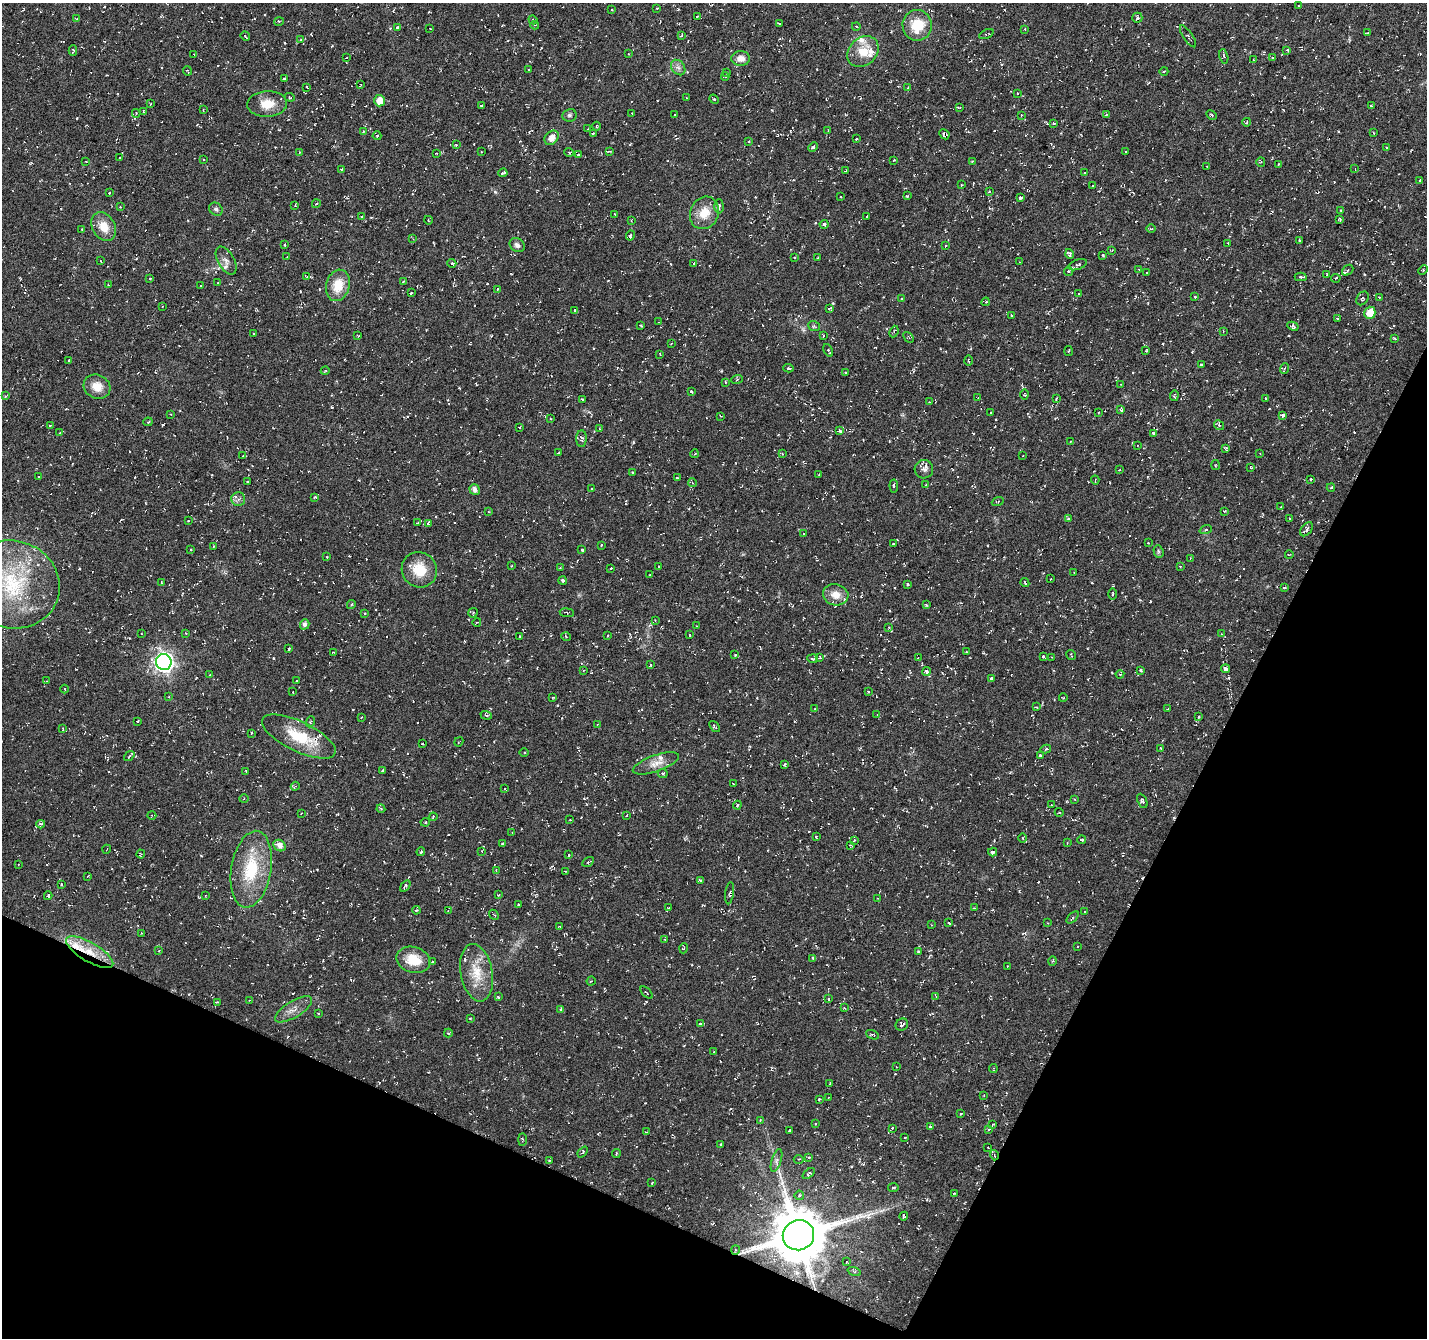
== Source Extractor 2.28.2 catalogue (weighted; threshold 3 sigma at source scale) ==
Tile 15 of 4 x 4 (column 3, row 4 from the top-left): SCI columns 2851-4275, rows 204-1539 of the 5707 x 5815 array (HDU 1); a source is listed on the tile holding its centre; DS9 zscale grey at full resolution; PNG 1429 x 1340 px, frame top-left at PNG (2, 3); each listed source drawn as its Kron ellipse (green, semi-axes under 4 px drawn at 4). Shown black and unused: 24% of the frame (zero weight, under 3 of 6 exposures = <1% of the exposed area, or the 3 px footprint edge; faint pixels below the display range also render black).
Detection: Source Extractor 2.28.2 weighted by HDU 2 'WHT'; one run over the whole footprint, this tile lists its part. Background -0.0234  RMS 0.0038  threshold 0.0154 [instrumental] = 3 sigma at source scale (4.09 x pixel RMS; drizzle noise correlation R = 1.36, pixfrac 0.8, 0.0396/0.0396 arcsec/px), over >= 5 px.
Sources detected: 590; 98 cosmic-ray / hot-pixel residue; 1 long thin detection or spike segment (spike, bleed or trail) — neither listed nor drawn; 9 inside a brighter listed object's ellipse — not listed separately; the other 482 listed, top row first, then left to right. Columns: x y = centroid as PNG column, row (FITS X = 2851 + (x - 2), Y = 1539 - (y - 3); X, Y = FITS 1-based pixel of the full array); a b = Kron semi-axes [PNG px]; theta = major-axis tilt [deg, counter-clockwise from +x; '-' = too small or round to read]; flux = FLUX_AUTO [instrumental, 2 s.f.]
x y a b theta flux
1298 6 3 2 - 0.23
657 8 3 2 - 0.23
612 9 3 2 - 0.28
697 16 3 2 - 0.33
1137 18 5 5 - 0.84
77 19 4 2 - 0.38
533 20 4 3 - 0.35
279 21 5 3 - 0.31
779 24 3 3 - 0.46
535 25 4 3 - 0.35
917 25 15 14 - 10
856 26 4 3 - 0.3
397 28 3 3 - 1
430 28 3 2 - 0.23
1025 29 2 2 - 0.26
1367 32 4 2 - 0.34
986 34 8 2 25 0.42
681 35 4 2 - 0.34
245 36 5 2 - 0.38
1188 36 13 4 -56 0.91
301 40 3 3 - 0.65
73 50 5 3 - 0.35
1287 50 4 3 - 0.49
863 52 17 13 43 6.3
628 54 2 2 - 0.24
194 55 3 2 - 0.26
1224 56 7 3 -77 0.64
347 57 3 2 - 0.26
741 58 9 7 -1 2.7
1272 58 4 4 - 0.37
1254 60 3 2 - 0.24
678 67 8 6 -53 1.3
529 70 3 3 - 0.49
187 71 5 2 - 0.32
1164 71 4 3 - 0.34
727 73 3 2 - 0.27
725 76 4 3 - 0.38
284 78 3 3 - 1.1
360 85 4 2 - 0.25
307 87 3 2 - 0.31
908 88 4 3 - 0.44
1017 93 3 3 - 0.36
290 97 5 3 - 0.41
686 98 3 2 - 0.21
714 99 5 4 - 0.35
380 101 6 5 - 4
150 104 4 2 - 0.22
267 104 20 13 3 6
481 105 3 3 - 0.51
1371 105 4 3 - 0.57
959 107 4 2 - 0.45
203 109 3 3 - 0.27
143 111 4 3 - 0.32
136 113 4 3 - 0.41
632 114 3 2 - 0.24
675 114 3 2 - 0.44
569 115 7 6 - 0.83
1021 115 3 3 - 0.27
1106 115 3 2 - 0.28
1212 115 5 3 - 0.41
1247 122 4 2 - 0.26
1054 123 3 2 - 0.5
596 126 4 3 - 0.29
588 129 4 2 - 0.32
363 131 3 3 - 0.26
828 131 3 2 - 0.31
593 133 3 2 - 0.26
1374 133 4 2 - 0.28
944 134 5 4 - 1.2
377 136 4 4 - 0.33
552 138 8 6 46 2.8
856 139 3 2 - 0.25
749 141 3 3 - 0.3
456 145 3 3 - 0.48
813 147 5 3 - 0.88
1387 148 3 2 - 0.42
610 151 4 3 - 0.3
481 152 2 2 - 0.28
569 152 5 3 - 0.3
1125 152 3 2 - 0.46
299 153 3 2 - 0.28
436 153 3 2 - 0.24
579 155 3 3 - 0.58
120 157 3 2 - 0.41
204 159 3 2 - 0.3
894 160 3 2 - 0.24
972 161 3 2 - 0.37
86 162 3 2 - 0.26
1261 162 4 4 - 0.38
1278 164 3 3 - 0.35
1207 167 3 2 - 0.28
342 169 4 2 - 0.36
1355 169 4 3 - 0.31
846 171 3 3 - 0.5
503 173 4 3 - 0.61
1085 173 3 3 - 0.45
1420 181 3 2 - 0.5
962 185 3 2 - 0.31
1093 186 3 3 - 0.72
989 191 4 3 - 0.38
109 193 3 2 - 0.22
840 196 3 2 - 0.33
908 196 3 2 - 0.44
1020 198 3 3 - 1.2
316 204 4 3 - 0.29
295 205 3 2 - 0.24
719 206 7 4 -89 0.9
120 207 2 2 - 0.2
216 209 7 6 - 0.82
1341 210 3 3 - 0.36
704 213 17 14 65 6.2
615 214 3 2 - 0.31
362 216 3 3 - 0.47
867 216 2 2 - 0.31
428 220 4 2 - 0.24
1340 220 3 3 - 0.55
631 221 4 3 - 0.29
824 224 4 3 - 0.71
104 227 15 11 -60 5.3
1151 229 5 3 - 0.35
82 230 3 2 - 0.28
630 236 5 3 - 0.78
413 239 4 3 - 0.29
1299 241 3 3 - 0.66
1228 243 2 2 - 0.26
284 245 3 2 - 0.43
517 245 8 6 -34 1.2
946 246 3 3 - 0.43
1111 250 3 2 - 0.27
1069 254 5 4 - 1.5
1103 255 3 2 - 0.28
287 256 2 2 - 0.2
795 257 3 3 - 0.29
818 258 3 2 - 0.47
100 261 3 2 - 0.23
226 261 15 8 -60 2.1
1020 262 2 2 - 0.31
452 263 4 4 - 0.48
693 263 3 3 - 0.59
1078 265 10 5 19 0.98
1139 270 3 3 - 0.33
1348 270 6 4 41 0.75
1423 270 5 3 - 0.33
1069 271 4 4 - 0.63
1147 273 3 3 - 0.46
1327 274 3 3 - 0.3
307 276 3 2 - 0.26
1301 277 6 3 1 0.7
1336 278 5 3 - 0.95
150 279 3 2 - 0.34
403 282 4 4 - 0.53
218 283 3 2 - 0.38
108 285 3 3 - 0.27
338 285 16 11 76 7.3
201 286 2 2 - 0.21
497 289 3 2 - 0.55
411 293 3 3 - 0.91
1078 294 3 3 - 0.5
1195 297 3 3 - 0.42
1379 297 3 2 - 0.25
1362 298 7 5 53 0.65
902 299 4 3 - 0.4
986 302 4 3 - 0.37
162 306 2 2 - 0.28
830 308 4 3 - 0.55
575 310 3 2 - 0.43
1370 313 6 5 - 5
1011 315 3 2 - 0.35
1337 319 4 4 - 0.58
659 322 2 2 - 0.2
641 325 3 3 - 0.36
814 326 6 4 -21 0.58
1293 326 6 4 -28 1
1223 331 3 2 - 0.23
894 332 6 4 67 0.42
254 334 3 3 - 0.76
358 336 3 2 - 0.23
823 336 3 2 - 0.29
909 337 6 3 -48 0.4
1394 338 4 2 - 0.4
671 344 3 2 - 0.21
828 350 7 4 -64 0.65
1069 351 5 3 - 0.39
1146 351 3 3 - 0.36
660 354 4 3 - 0.27
69 360 3 2 - 0.32
968 361 5 2 - 0.31
1201 364 3 3 - 0.93
788 368 5 4 - 0.48
1285 368 5 2 - 0.36
325 371 4 3 - 0.29
846 373 3 2 - 0.24
737 379 6 4 20 0.39
725 382 3 2 - 0.28
1121 384 3 2 - 0.24
97 387 14 12 -26 4.5
691 391 3 3 - 0.5
1024 395 5 4 - 0.42
6 396 4 3 - 0.35
1174 396 5 3 - 0.37
978 398 3 2 - 0.23
1265 398 3 2 - 0.21
1056 399 3 3 - 0.31
582 400 4 3 - 0.48
929 402 3 2 - 0.18
1121 410 4 4 - 0.54
991 412 3 2 - 0.41
1098 413 3 2 - 0.27
170 414 3 2 - 0.27
1283 415 4 4 - 1.4
720 416 4 2 - 0.22
550 419 3 2 - 0.36
148 422 5 3 - 0.57
50 425 3 2 - 0.36
1219 425 5 4 - 0.51
519 427 3 2 - 0.24
600 429 4 2 - 0.28
839 431 4 3 - 1.1
60 433 4 3 - 0.32
1153 433 3 3 - 0.6
581 439 8 5 89 0.78
1071 441 4 2 - 0.23
1137 446 3 2 - 0.3
1226 448 4 3 - 0.54
559 453 3 2 - 0.33
694 454 4 3 - 0.34
782 454 3 3 - 0.35
1260 454 4 2 - 0.22
242 456 2 2 - 0.17
1023 456 2 2 - 0.32
1216 465 5 3 - 0.31
1251 468 4 2 - 0.28
924 469 9 9 - 1.5
1119 470 3 2 - 0.19
633 472 3 2 - 0.4
819 474 2 2 - 0.21
38 477 3 3 - 0.42
677 478 3 3 - 0.3
1311 479 3 3 - 0.55
1095 480 4 3 - 0.46
248 482 3 2 - 0.37
693 483 4 3 - 0.3
926 485 3 2 - 0.34
894 486 6 4 -85 0.64
1331 487 4 3 - 0.71
592 489 3 2 - 0.25
475 490 5 5 - 1.8
314 497 4 3 - 0.63
238 499 7 7 - 1.3
998 502 6 2 21 0.27
1281 507 3 2 - 0.27
1224 511 3 3 - 0.54
489 512 4 2 - 0.23
1068 519 4 3 - 0.62
1289 519 3 2 - 0.34
188 521 3 3 - 0.48
417 523 4 2 - 0.23
428 523 4 3 - 0.81
1307 529 8 5 52 1.5
1206 530 6 4 21 0.57
804 533 3 2 - 0.3
1148 543 3 3 - 0.48
893 544 3 2 - 0.27
601 545 3 3 - 0.34
213 546 3 2 - 0.22
190 549 3 2 - 0.28
582 550 3 3 - 1.2
1158 551 6 5 - 0.63
1289 555 4 2 - 0.23
327 557 3 2 - 0.34
1190 558 3 2 - 0.27
512 566 4 2 - 0.24
659 566 3 2 - 0.28
1180 566 4 3 - 0.32
560 568 3 3 - 0.32
611 568 3 2 - 0.3
419 570 18 17 - 8.9
1074 572 2 2 - 0.21
650 575 3 2 - 0.29
1050 579 4 2 - 0.2
563 581 4 3 - 1.2
161 583 3 2 - 0.34
1025 583 4 2 - 0.41
12 584 48 43 -18 39
907 584 3 3 - 0.78
1284 587 4 3 - 0.73
1113 594 5 3 - 0.39
836 595 13 10 -13 4
351 605 5 3 - 0.35
926 605 3 2 - 0.44
365 613 3 3 - 0.41
473 613 5 4 - 0.42
567 613 7 4 -7 0.54
655 620 3 3 - 0.23
477 622 4 2 - 0.28
305 624 5 4 - 1.3
697 626 3 2 - 0.23
889 627 4 3 - 0.27
186 633 3 3 - 0.34
141 634 2 2 - 0.24
1221 634 3 2 - 0.48
689 635 3 2 - 0.45
519 636 4 3 - 0.76
608 636 3 2 - 0.44
566 637 5 3 - 0.33
288 649 3 3 - 0.54
333 652 4 3 - 0.33
966 652 3 2 - 0.32
735 655 3 2 - 0.23
1071 655 5 2 - 0.26
1043 656 4 3 - 0.32
820 657 4 3 - 0.28
918 658 3 2 - 0.38
1051 658 3 2 - 0.25
813 659 5 3 - 0.47
164 662 8 7 - 170
651 665 4 3 - 0.38
1226 669 4 3 - 1.6
583 670 3 2 - 0.27
1141 670 4 3 - 0.68
926 671 4 3 - 1.2
1120 674 4 4 - 0.47
210 675 4 3 - 0.33
991 678 3 3 - 0.7
47 681 3 3 - 0.29
297 681 3 3 - 0.42
65 689 4 3 - 0.31
868 691 3 2 - 0.25
293 692 3 2 - 0.44
169 697 3 2 - 0.27
553 697 3 2 - 0.33
1063 698 4 2 - 0.23
1036 707 3 3 - 0.32
815 709 4 3 - 0.39
1168 709 3 2 - 0.31
486 715 6 4 -19 0.57
877 715 3 2 - 0.23
1199 716 3 3 - 0.46
361 717 3 3 - 0.25
137 721 3 3 - 0.29
310 722 5 3 - 0.33
598 724 3 3 - 0.35
714 726 6 3 -52 0.73
63 729 4 4 - 0.29
251 733 3 3 - 0.33
299 737 40 15 -26 14
459 742 5 2 - 0.27
423 744 3 2 - 0.28
1161 748 3 3 - 0.29
1046 749 5 3 - 0.6
524 753 4 3 - 0.37
1040 755 4 3 - 0.69
129 756 5 3 - 0.35
656 763 24 8 19 3.4
784 764 3 2 - 0.4
382 771 3 2 - 0.39
246 772 3 2 - 0.3
663 774 5 4 - 0.48
733 783 3 2 - 0.2
295 786 4 4 - 0.43
505 789 3 2 - 0.26
244 799 4 3 - 0.33
1075 799 4 3 - 0.39
1142 801 7 4 -65 0.79
737 805 4 3 - 0.52
1052 805 3 3 - 0.32
381 809 4 3 - 0.39
1059 812 4 3 - 0.29
301 813 3 3 - 0.3
152 815 4 3 - 0.3
627 815 3 2 - 0.24
433 817 4 3 - 0.31
570 820 3 2 - 0.42
425 822 5 4 - 0.46
41 824 4 3 - 0.6
512 832 3 2 - 0.21
816 837 3 2 - 0.37
1022 838 5 3 - 0.38
854 840 3 3 - 0.42
1082 840 4 2 - 0.6
1067 843 3 3 - 0.25
502 844 3 2 - 0.45
850 845 3 3 - 0.27
280 846 6 5 - 2.1
107 849 4 2 - 0.23
482 851 4 2 - 0.25
421 852 4 3 - 0.42
993 852 4 4 - 0.64
141 854 4 4 - 0.35
568 855 3 3 - 0.53
588 862 6 4 31 0.56
18 864 3 3 - 0.29
251 869 39 20 80 19
496 871 3 2 - 0.23
565 871 3 2 - 0.21
88 876 3 2 - 0.28
700 880 4 3 - 0.57
61 884 3 2 - 0.36
405 886 6 3 57 0.7
730 893 11 4 83 0.83
499 895 2 2 - 0.3
48 896 4 3 - 0.71
205 896 3 2 - 0.24
878 898 3 2 - 0.25
518 905 2 2 - 0.22
668 908 3 2 - 0.24
974 908 2 2 - 0.24
416 910 4 3 - 0.43
448 911 3 2 - 0.22
1085 911 3 2 - 0.25
494 915 5 2 - 0.35
1073 917 7 4 45 0.6
949 923 3 3 - 0.4
1048 923 3 2 - 0.25
932 925 3 2 - 0.25
560 926 3 2 - 0.24
141 933 3 2 - 0.21
665 939 3 2 - 0.31
1078 947 3 2 - 0.3
684 948 5 3 - 0.3
159 951 3 2 - 0.43
90 952 27 9 -31 8.4
918 952 4 3 - 0.47
813 958 3 2 - 0.68
413 960 17 13 -16 8
1052 961 4 3 - 0.37
432 962 3 3 - 0.49
1008 966 2 2 - 0.29
476 973 29 16 -79 9.2
591 981 4 3 - 0.3
646 993 7 3 -45 0.36
936 996 3 2 - 0.31
498 997 3 3 - 0.39
828 999 3 3 - 0.41
249 1001 4 2 - 0.21
217 1002 3 2 - 0.26
844 1008 3 2 - 0.24
293 1009 21 8 32 2.9
561 1009 4 3 - 0.37
318 1013 3 2 - 0.47
470 1019 4 2 - 0.26
700 1024 3 3 - 0.68
902 1025 6 5 - 1.2
448 1033 4 3 - 0.65
872 1035 7 3 -21 0.35
714 1052 3 2 - 0.31
896 1067 2 2 - 0.21
993 1068 4 2 - 0.38
830 1084 3 2 - 0.3
984 1095 3 3 - 0.29
829 1097 3 2 - 0.19
819 1099 3 2 - 0.33
960 1114 3 2 - 0.42
760 1120 4 3 - 0.32
815 1124 3 3 - 0.59
993 1124 4 3 - 0.32
931 1127 4 3 - 0.84
892 1128 4 3 - 0.35
989 1129 4 4 - 0.58
790 1131 3 3 - 1.2
646 1132 3 3 - 0.27
905 1137 3 3 - 0.58
522 1140 6 3 90 0.34
721 1144 4 3 - 0.3
988 1148 2 2 - 0.19
583 1152 6 3 50 0.42
616 1153 4 2 - 0.36
994 1155 5 3 - 0.47
809 1158 4 4 - 0.75
799 1159 5 3 - 0.34
776 1160 12 4 72 1.1
549 1161 3 3 - 0.39
809 1174 7 4 37 0.54
652 1183 3 3 - 0.45
893 1187 5 3 - 0.42
955 1193 3 2 - 0.42
799 1195 5 4 - 0.86
904 1216 4 3 - 0.66
798 1235 16 15 - 2300
735 1250 5 3 - 0.31
847 1262 3 2 - 0.25
854 1271 7 4 -19 0.51
Overlapping masked pixels (flux is a lower limit): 4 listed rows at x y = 90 952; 994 1155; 798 1235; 735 1250
Isophote crosses this tile's border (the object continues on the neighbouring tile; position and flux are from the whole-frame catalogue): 1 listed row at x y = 12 584
Unlisted compact peaks at least as high as the median listed source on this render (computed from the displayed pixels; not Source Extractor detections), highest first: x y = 495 192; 1019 891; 557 705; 630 144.